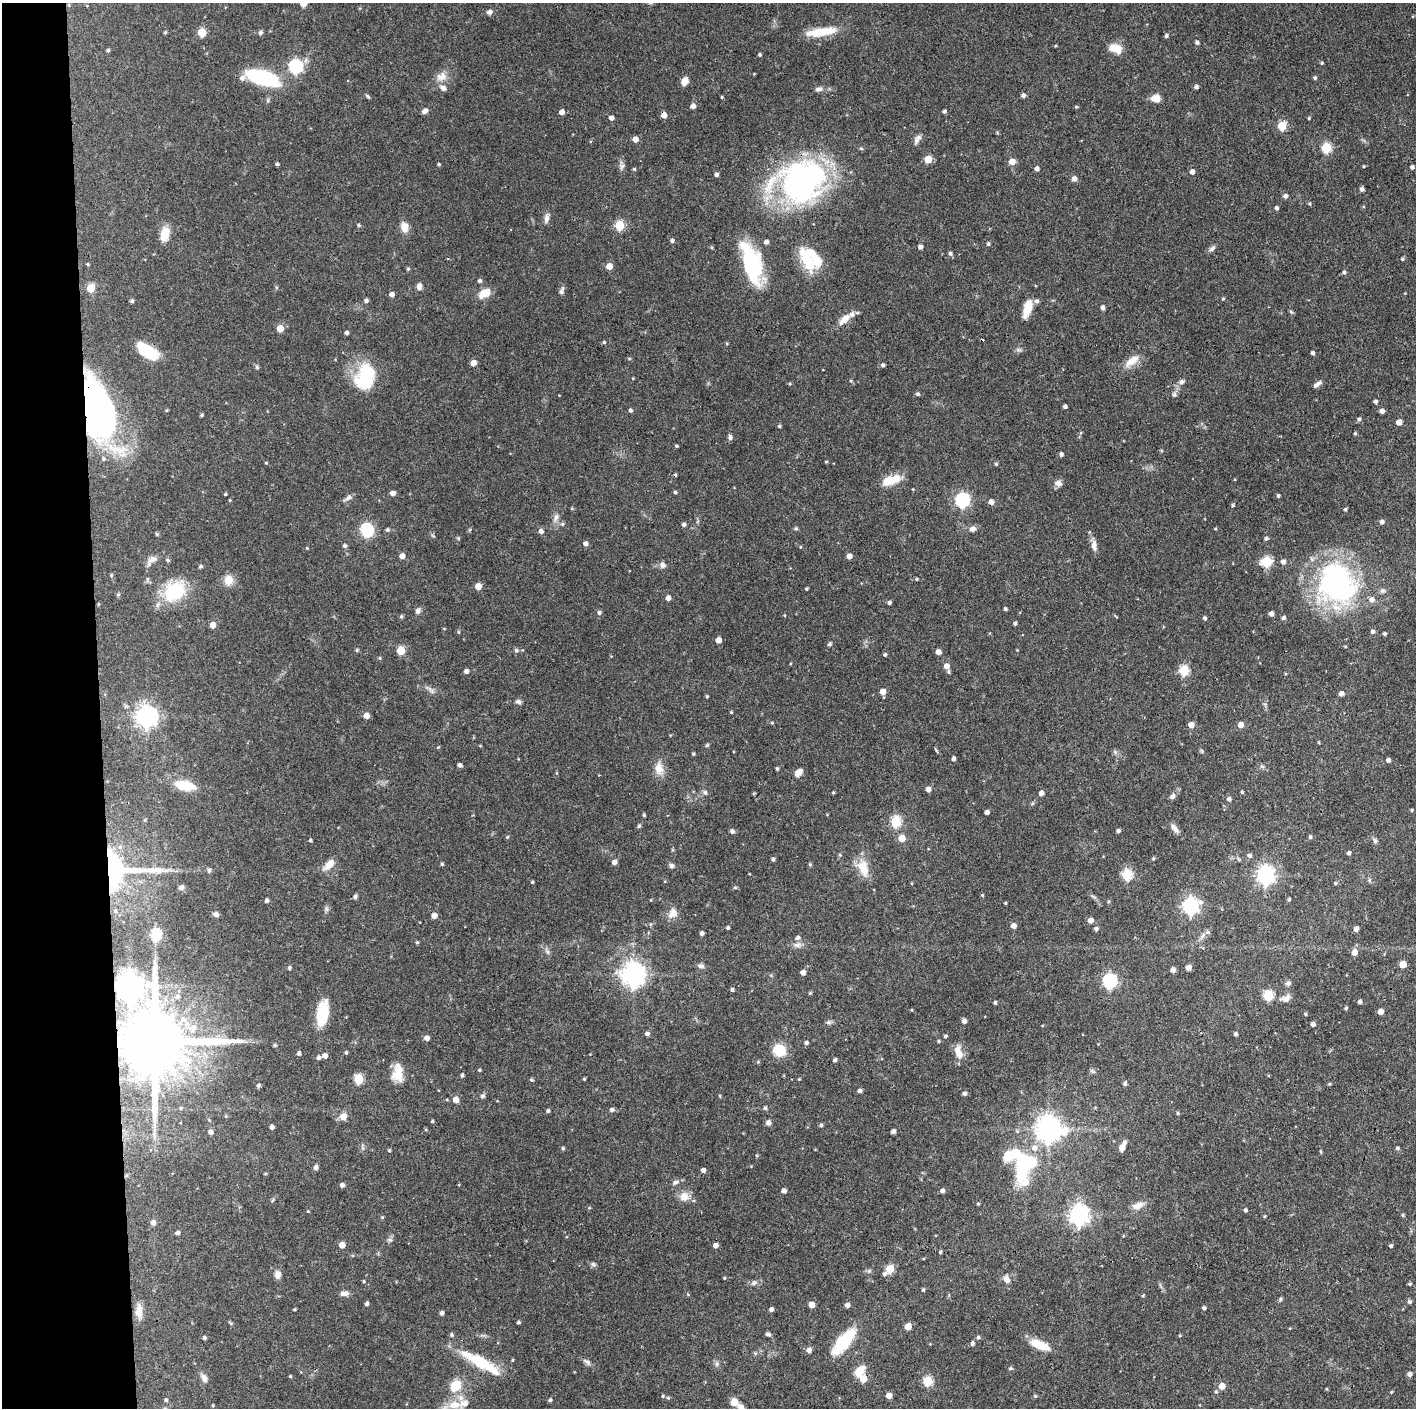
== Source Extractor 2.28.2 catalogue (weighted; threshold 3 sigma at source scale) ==
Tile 4 of 3 x 3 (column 1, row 2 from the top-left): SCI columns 1-1414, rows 1407-2812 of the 4244 x 4221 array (HDU 1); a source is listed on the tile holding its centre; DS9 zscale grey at full resolution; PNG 1418 x 1410 px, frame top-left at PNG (2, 3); no overlay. Shown black and unused: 7% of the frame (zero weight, under 3 of 4 exposures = <1% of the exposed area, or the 3 px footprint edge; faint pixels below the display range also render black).
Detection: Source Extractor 2.28.2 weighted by HDU 2 'WHT'; one run over the whole footprint, this tile lists its part. Background 0.0774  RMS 0.0036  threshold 0.0162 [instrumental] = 3 sigma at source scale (4.5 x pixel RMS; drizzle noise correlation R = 1.50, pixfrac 1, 0.05/0.05 arcsec/px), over >= 5 px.
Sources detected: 465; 8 inside a brighter object's white glare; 2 cosmic-ray / hot-pixel residue — not listed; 13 inside a brighter listed object's ellipse — not listed separately; the other 442 listed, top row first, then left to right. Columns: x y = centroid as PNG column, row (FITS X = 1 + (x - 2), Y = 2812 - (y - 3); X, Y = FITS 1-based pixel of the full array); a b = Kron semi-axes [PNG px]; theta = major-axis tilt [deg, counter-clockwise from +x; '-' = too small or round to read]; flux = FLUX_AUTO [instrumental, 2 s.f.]
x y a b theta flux
303 3 5 5 - 7.2
489 12 5 5 - 1.8
165 32 4 4 - 0.49
202 32 5 5 - 13
261 32 6 5 - 0.73
823 32 34 10 9 9
1166 36 4 4 - 0.79
1197 42 4 4 - 0.88
1115 48 14 8 -15 5.5
108 50 4 4 - 0.62
760 55 3 3 - 0.57
1322 63 4 3 - 0.45
295 66 6 6 - 57
441 76 16 12 28 3.6
264 78 35 16 -20 23
1315 78 5 4 - 0.62
685 81 7 6 - 3.9
1196 87 4 4 - 0.89
818 89 9 6 14 1.2
1023 95 4 4 - 1.1
368 96 6 4 -29 0.53
722 97 3 3 - 0.4
1155 98 10 8 -1 3
693 106 5 4 - 1.7
425 111 7 5 29 1.4
944 111 5 4 - 0.82
562 112 5 4 - 2.1
664 115 5 4 - 3.4
611 118 4 4 - 1.4
1309 118 3 3 - 0.37
1282 126 5 5 - 13
635 139 5 5 - 2.5
916 140 12 7 68 1.5
1326 148 5 5 - 20
928 159 5 5 - 8.1
1012 161 5 5 - 4.2
277 164 4 3 - 0.68
439 164 4 3 - 0.45
622 166 9 6 73 1.2
1364 166 4 3 - 0.34
1412 167 4 4 - 0.89
634 169 4 4 - 0.46
1037 169 4 4 - 1.5
1192 172 5 5 - 1.6
716 175 4 4 - 1.1
1074 179 5 4 - 2
800 185 20 18 -50 170
1362 189 4 4 - 1.1
1285 196 5 4 - 1.2
1309 204 5 4 - 0.46
1277 208 4 3 - 0.9
547 218 13 6 81 1.6
358 225 5 4 - 0.56
620 225 5 5 - 18
404 227 10 7 -84 4.1
165 234 15 8 78 6.2
672 241 5 4 - 0.9
988 244 4 4 - 0.64
712 247 5 3 - 0.39
920 247 4 4 - 1.2
1212 248 11 5 39 1.1
950 253 5 5 - 0.82
815 258 37 15 -41 11
1403 259 4 4 - 0.54
87 264 4 3 - 0.41
609 266 5 4 - 4.9
408 269 5 4 - 0.51
755 269 41 20 88 21
1344 272 5 4 - 0.74
480 281 4 4 - 0.96
419 286 7 6 - 1.6
91 288 5 5 - 12
562 291 11 5 73 1.1
485 293 14 9 28 4.9
392 294 4 4 - 1.8
1223 299 4 3 - 0.42
366 300 5 4 - 0.81
132 301 5 4 - 0.58
1037 301 6 5 - 1
1103 308 5 4 - 1.3
1027 309 18 7 73 7.1
1291 312 6 4 -44 0.48
844 319 20 8 41 4.3
280 328 5 5 - 5.8
346 333 4 3 - 1
604 342 5 4 - 0.41
727 343 5 3 - 0.33
1018 350 8 5 -7 0.84
148 351 24 11 -32 12
1313 353 4 3 - 0.88
1132 361 24 10 37 4.6
473 363 5 4 - 3
883 365 5 4 - 0.86
257 367 6 5 - 0.63
365 376 26 18 77 24
851 381 5 4 - 0.52
1182 382 8 7 - 1.2
790 384 4 4 - 0.39
1315 385 8 6 24 0.97
918 394 5 5 - 0.67
1174 394 7 6 - 0.86
1376 402 4 4 - 0.95
1065 406 4 3 - 0.95
97 410 58 26 -73 130
166 410 4 3 - 0.39
630 410 4 4 - 0.81
1382 411 4 4 - 1.7
202 415 3 3 - 0.62
1359 419 5 4 - 0.76
1399 422 4 4 - 3
779 426 4 3 - 0.55
1355 433 4 4 - 0.43
730 437 7 5 -74 0.83
677 446 4 3 - 0.49
1061 454 4 4 - 0.95
826 462 5 3 - 0.33
266 463 4 3 - 0.32
996 464 4 4 - 0.48
888 481 13 8 24 6.9
1058 483 9 7 -18 1.7
913 489 4 3 - 0.26
675 492 5 4 - 0.55
393 493 5 4 - 1.7
225 494 3 3 - 0.43
1278 496 4 4 - 0.6
348 498 13 5 35 1.3
230 500 3 3 - 0.33
962 500 6 6 - 69
991 502 5 5 - 1.9
1233 505 4 3 - 0.51
572 508 4 3 - 0.29
1345 509 4 3 - 0.57
556 517 13 6 65 1.6
1382 522 5 4 - 1
562 524 5 5 - 0.73
684 524 4 4 - 1
796 528 5 4 - 0.61
973 529 8 7 - 1.5
1215 529 4 3 - 0.32
366 530 6 6 - 54
388 530 5 5 - 0.7
541 531 5 5 - 1.5
157 534 5 4 - 0.41
433 536 6 4 -20 0.41
1266 538 5 4 - 0.63
585 544 5 4 - 1.5
1094 545 15 7 -84 2.3
345 546 5 5 - 0.79
307 548 4 4 - 0.3
402 556 4 4 - 2.5
849 556 5 4 - 1.9
152 560 16 8 45 2.3
167 560 5 4 - 0.59
1267 562 6 6 - 20
1283 562 5 5 - 1.3
663 565 9 7 -48 1.4
200 566 4 4 - 0.7
111 575 5 4 - 0.46
916 579 4 3 - 0.45
228 580 6 5 - 10
1335 582 47 40 63 76
478 586 5 5 - 4.3
806 589 3 3 - 0.5
1382 591 7 7 - 0.99
174 592 24 18 36 21
118 595 5 4 - 0.53
668 598 5 4 - 1.8
1372 600 7 6 - 1.9
889 603 4 4 - 0.85
1005 609 3 3 - 0.68
418 611 7 7 - 1.1
599 613 5 5 - 0.83
1271 614 4 4 - 1.4
401 617 5 4 - 0.55
1205 618 4 4 - 0.73
1283 618 5 4 - 0.91
1015 623 4 3 - 0.69
213 625 5 4 - 3.6
444 629 4 3 - 0.25
458 632 5 3 - 0.36
1373 632 5 5 - 0.97
1384 634 4 4 - 0.62
718 640 5 4 - 3.4
829 644 4 4 - 0.82
357 650 5 4 - 0.52
401 650 5 5 - 13
516 650 7 6 - 0.75
1017 650 3 3 - 0.24
938 652 4 4 - 2.1
885 655 4 4 - 0.66
380 658 5 4 - 0.43
946 666 6 6 - 2
1184 670 6 5 - 21
466 671 4 4 - 1.3
949 672 5 4 - 0.54
431 690 14 5 -47 1.2
883 692 4 4 - 3.5
1341 694 5 4 - 1.6
707 696 3 3 - 0.44
518 702 8 5 -21 0.89
731 712 3 3 - 0.36
366 716 4 4 - 3.1
146 717 8 7 - 220
772 723 4 4 - 0.36
1191 725 5 5 - 3.2
1241 725 5 5 - 2.8
707 745 6 4 44 0.46
480 746 4 3 - 0.28
438 747 5 3 - 0.32
693 754 4 3 - 0.44
953 759 4 3 - 1.1
1388 760 4 4 - 1.1
460 765 4 4 - 1
1262 766 6 4 -19 0.6
659 768 18 12 -80 4
777 769 4 3 - 0.51
798 772 11 7 43 2.1
184 785 20 9 -10 11
928 789 4 4 - 2.2
1242 792 4 3 - 0.41
705 793 6 5 - 0.98
754 793 4 3 - 0.38
833 793 4 3 - 0.41
1041 793 5 4 - 1.6
1173 796 7 6 - 1.2
1229 799 5 5 - 1.1
1032 804 6 4 19 0.47
1412 810 4 3 - 0.41
987 812 4 4 - 1.4
644 815 3 3 - 0.52
145 820 4 4 - 0.41
896 822 6 5 - 26
639 826 6 4 62 0.57
1175 829 13 6 -52 1.9
732 831 5 5 - 1.1
1118 831 4 4 - 0.85
507 837 4 4 - 0.38
1310 837 5 4 - 0.74
902 838 5 5 - 5.7
310 840 3 3 - 0.61
1375 841 7 5 -75 0.83
1349 853 4 4 - 0.9
840 855 5 4 - 0.38
1249 855 5 5 - 0.96
773 859 4 4 - 0.69
1153 859 4 3 - 0.46
614 862 4 4 - 1.9
442 864 4 4 - 0.5
810 864 5 4 - 0.49
329 865 16 8 44 3.5
671 866 7 6 - 1
863 868 24 13 -68 6.6
209 870 5 5 - 1
110 872 75 33 6 87
1127 874 6 5 - 24
1265 875 7 7 - 140
532 882 3 3 - 0.44
1335 883 5 4 - 0.39
181 887 8 6 41 0.86
735 887 5 5 - 0.45
982 895 4 4 - 0.39
355 897 6 4 70 0.86
1289 899 4 3 - 0.55
267 900 4 4 - 1
1005 903 3 3 - 0.34
1190 906 7 7 - 100
326 909 8 5 -82 0.81
115 911 6 5 - 0.87
673 913 14 11 58 3
216 914 8 5 -27 1.1
434 916 5 4 - 2.9
1090 920 5 5 - 2.2
1014 926 5 5 - 1.8
728 928 3 3 - 0.62
1096 929 5 4 - 0.88
1356 929 5 4 - 1.6
701 933 4 3 - 1
156 935 6 5 - 31
1203 936 11 5 46 1.5
417 942 5 4 - 0.45
797 945 11 7 15 1.7
547 951 9 4 -55 0.97
1354 952 6 5 - 3.1
1402 964 5 5 - 5.8
701 966 9 6 -9 1.1
1188 967 4 4 - 2.6
289 968 4 4 - 0.77
1173 970 5 4 - 1.7
803 973 4 4 - 2.1
633 974 8 8 - 290
1110 981 6 6 - 66
1288 983 8 7 - 0.98
130 986 10 9 - 450
732 990 4 4 - 0.64
810 993 4 4 - 0.42
1268 995 5 5 - 22
178 997 7 7 - 1.4
1285 998 15 9 13 2.2
1360 1002 4 4 - 1
995 1003 4 3 - 0.63
1346 1008 4 4 - 0.48
1381 1011 5 4 - 3
322 1013 28 12 81 11
1305 1014 4 3 - 0.47
964 1021 5 5 - 1.3
828 1022 7 5 20 0.81
1313 1024 4 4 - 1.1
193 1028 10 9 - 3.1
647 1034 5 4 - 1.1
1235 1034 4 3 - 0.89
945 1036 4 4 - 0.61
427 1038 4 4 - 2
155 1041 22 17 -3 4800
939 1041 4 4 - 0.43
806 1043 4 4 - 0.92
275 1045 4 4 - 0.58
779 1050 12 11 - 9.9
958 1052 18 9 -73 3.8
299 1053 5 4 - 0.96
346 1053 4 3 - 0.52
325 1056 4 4 - 2
318 1058 5 4 - 0.95
835 1060 4 3 - 0.76
479 1070 4 3 - 0.48
398 1073 21 12 89 5.9
462 1075 4 4 - 0.71
358 1079 5 5 - 19
584 1079 4 3 - 0.37
799 1079 4 3 - 0.3
531 1080 4 4 - 0.55
1125 1084 5 5 - 0.75
1329 1084 4 3 - 0.45
258 1085 5 4 - 0.69
859 1091 4 4 - 1
964 1093 4 4 - 0.98
482 1096 7 5 15 0.74
720 1096 5 3 - 0.3
456 1099 5 5 - 3.4
181 1108 4 4 - 0.38
765 1108 4 4 - 0.69
612 1110 5 5 - 0.96
548 1111 4 4 - 0.67
1178 1113 4 4 - 0.45
226 1116 5 3 - 0.3
343 1116 9 8 - 2.6
432 1121 3 3 - 0.46
768 1123 5 5 - 1.7
154 1125 9 4 -89 1.3
821 1125 4 4 - 0.69
272 1127 4 4 - 1.4
1048 1129 9 8 - 380
426 1130 5 3 - 0.37
893 1131 5 4 - 0.95
211 1132 4 4 - 1.4
1122 1146 10 5 64 3.2
563 1148 4 3 - 0.64
1397 1148 5 4 - 0.67
389 1150 4 3 - 0.45
1321 1151 6 3 -81 0.38
757 1156 5 4 - 0.43
1024 1165 25 13 68 35
316 1167 6 5 - 1
703 1170 4 4 - 1.3
676 1182 10 6 23 1.2
342 1185 4 4 - 1.2
784 1191 4 4 - 1.3
942 1191 4 4 - 1.2
684 1197 14 13 - 3.3
272 1201 7 4 59 0.51
978 1204 4 3 - 0.36
1138 1205 16 8 20 3
1245 1210 4 3 - 0.79
308 1211 4 3 - 0.29
1079 1215 8 7 - 190
1403 1215 5 4 - 0.43
1264 1216 5 4 - 0.36
382 1217 4 4 - 0.41
153 1222 5 5 - 1.7
177 1233 4 4 - 1.1
390 1240 8 6 0 0.8
342 1245 5 4 - 3.6
715 1245 4 4 - 2.1
1391 1246 4 3 - 0.73
940 1252 4 3 - 0.56
593 1264 7 6 - 0.82
890 1269 5 5 - 11
278 1274 11 8 -88 1.8
884 1274 6 5 - 0.88
724 1278 4 3 - 0.34
1007 1279 9 7 -63 2.1
364 1281 4 3 - 0.36
754 1283 9 6 35 1.1
1410 1284 5 4 - 0.54
923 1290 5 4 - 0.46
344 1294 11 5 2 1.7
1143 1296 5 3 - 0.37
1280 1299 5 5 - 0.61
1410 1302 5 4 - 0.75
367 1304 4 3 - 0.97
811 1305 5 4 - 3.9
847 1305 4 4 - 1.6
1204 1308 4 3 - 0.76
294 1309 3 3 - 0.41
771 1309 4 4 - 1.1
139 1311 21 9 -90 3.5
442 1313 4 4 - 1.2
518 1322 3 3 - 0.65
230 1323 9 3 -50 0.45
908 1326 5 5 - 5
768 1334 6 5 - 0.87
452 1335 6 5 - 0.57
1180 1336 5 3 - 0.37
978 1337 5 5 - 0.63
204 1338 4 4 - 0.69
843 1341 33 12 50 16
972 1343 6 5 - 0.88
1039 1345 24 9 -24 6.9
809 1350 6 5 - 1.6
755 1353 6 4 -43 0.48
512 1360 4 4 - 0.35
587 1362 13 6 -37 1.3
482 1363 46 12 -31 16
717 1364 8 6 89 0.95
1011 1368 7 3 1 0.43
860 1371 14 9 52 4.9
1409 1374 4 4 - 1.4
290 1376 4 3 - 0.38
204 1378 11 7 -57 2
863 1379 5 5 - 7.6
927 1381 5 5 - 19
456 1385 11 9 58 7.9
1222 1386 5 5 - 3.6
1216 1392 5 4 - 0.56
663 1396 5 3 - 0.39
889 1396 4 4 - 3.4
1035 1396 5 4 - 0.54
166 1400 4 4 - 0.64
550 1400 4 4 - 0.75
734 1402 7 7 - 3.7
213 1405 3 2 - 0.36
454 1405 19 11 2 6.5
741 1408 10 6 -72 2.6
Overlapping masked pixels (flux is a lower limit): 9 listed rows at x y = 664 115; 800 185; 148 351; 97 410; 110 872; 434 916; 130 986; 155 1041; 863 1379
Isophote crosses this tile's border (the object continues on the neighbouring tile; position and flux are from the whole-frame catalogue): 3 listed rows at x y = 303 3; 454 1405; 741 1408